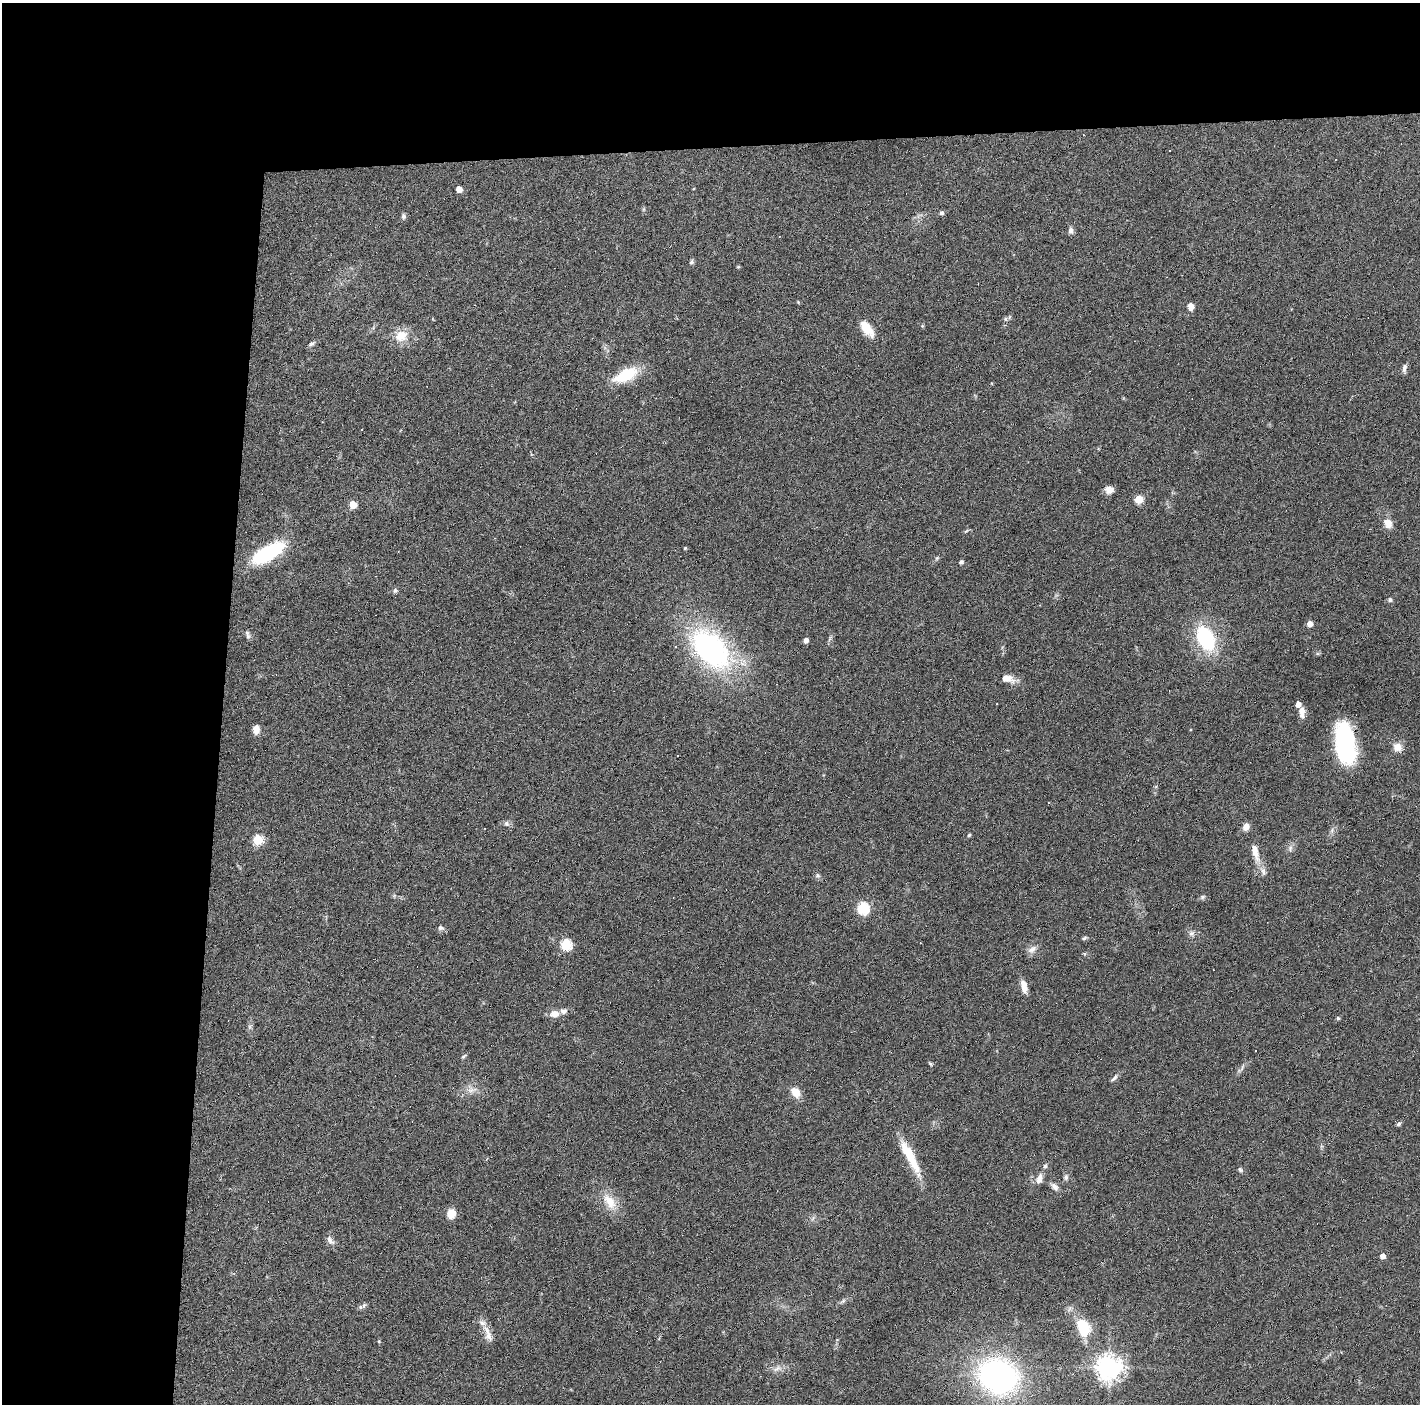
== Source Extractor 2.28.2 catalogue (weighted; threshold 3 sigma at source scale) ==
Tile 1 of 3 x 3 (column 1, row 1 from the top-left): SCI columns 1-1418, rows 2840-4241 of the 4254 x 4279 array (HDU 1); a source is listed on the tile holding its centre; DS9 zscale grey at full resolution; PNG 1422 x 1406 px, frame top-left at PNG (2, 3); no overlay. Shown black and unused: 24% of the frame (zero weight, under 3 of 6 exposures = <1% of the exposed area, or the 3 px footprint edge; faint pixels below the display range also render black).
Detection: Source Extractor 2.28.2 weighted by HDU 2 'WHT'; one run over the whole footprint, this tile lists its part. Background 0.0399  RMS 0.004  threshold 0.0164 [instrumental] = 3 sigma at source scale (4.09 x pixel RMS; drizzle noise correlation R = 1.36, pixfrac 0.8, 0.05/0.05 arcsec/px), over >= 5 px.
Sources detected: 108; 18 cosmic-ray / hot-pixel residue — not listed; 4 inside a brighter listed object's ellipse — not listed separately; the other 86 listed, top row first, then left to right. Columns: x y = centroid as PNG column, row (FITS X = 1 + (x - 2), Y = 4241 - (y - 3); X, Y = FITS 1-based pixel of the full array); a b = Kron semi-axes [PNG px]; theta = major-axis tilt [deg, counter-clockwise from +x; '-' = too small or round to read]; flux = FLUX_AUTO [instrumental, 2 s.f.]
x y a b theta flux
459 189 5 4 - 3.7
644 209 6 4 71 0.48
941 213 6 6 - 0.84
403 216 7 6 - 0.89
1071 230 9 6 89 1.2
691 262 7 6 - 0.77
738 267 5 4 - 0.37
798 302 5 4 - 0.35
1191 306 9 8 - 2
1009 317 6 4 88 0.56
922 326 5 4 - 0.4
867 329 23 11 -51 6.1
401 336 17 14 19 6.5
311 344 9 5 25 1
1404 368 12 5 84 1.4
626 375 28 13 25 14
1109 490 9 7 -1 2.6
1139 499 5 5 - 13
353 505 5 5 - 7.5
1388 523 12 10 -51 3.5
966 531 7 4 43 0.47
494 538 4 2 - 0.25
685 548 4 4 - 0.4
398 552 3 2 - 0.22
268 553 32 12 30 35
937 558 6 4 45 0.51
961 562 4 4 - 0.96
395 590 6 6 - 0.83
1390 600 6 6 - 0.81
1310 624 5 4 - 3.2
248 635 11 5 -74 0.96
1206 638 22 14 -63 34
806 640 4 4 - 1.9
711 649 62 37 -46 68
1007 679 15 8 -12 4.2
1302 712 13 7 -88 2.7
256 730 10 7 -89 3.1
1345 742 36 16 -83 49
1397 747 13 12 - 2.9
677 755 3 3 - 0.57
506 823 9 7 -44 1.2
1246 827 8 6 63 2.8
485 828 2 2 - 0.23
1332 830 8 5 79 1.1
969 835 5 4 - 0.53
258 840 6 6 - 18
1290 848 12 6 84 1.4
1255 852 27 9 -75 5.5
817 875 7 7 - 0.87
1202 897 7 5 16 0.79
863 908 6 6 - 38
441 928 9 7 -25 1.1
1191 933 8 8 - 1.3
1084 938 7 4 27 0.59
566 944 6 6 - 31
1032 949 14 8 33 2.2
1024 986 16 7 -76 3.1
564 1011 10 8 -7 1.5
555 1014 10 8 0 3.6
250 1026 10 5 62 0.9
1255 1051 2 2 - 0.25
464 1056 8 4 34 0.59
930 1063 6 4 -53 0.49
1241 1068 18 4 53 1.3
1114 1078 12 5 45 1.1
472 1090 15 7 13 2.6
796 1092 11 8 -56 4.9
1399 1124 7 4 45 0.75
910 1157 49 10 -63 12
1045 1166 7 5 53 0.88
1240 1170 7 5 -42 0.8
1066 1177 8 6 82 1
1039 1179 13 7 69 2.6
1054 1187 11 7 -46 1.8
610 1201 24 12 -54 7.2
451 1214 10 8 76 4.2
330 1240 15 8 -51 1.8
1383 1256 4 4 - 2.7
843 1301 9 4 36 0.85
364 1305 10 5 55 0.98
1083 1328 21 14 -68 13
489 1336 17 9 -66 3
379 1341 5 4 - 0.47
777 1368 14 7 30 2.1
1109 1368 8 8 - 400
998 1376 32 27 -24 110
Overlapping masked pixels (flux is a lower limit): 1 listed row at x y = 1345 742